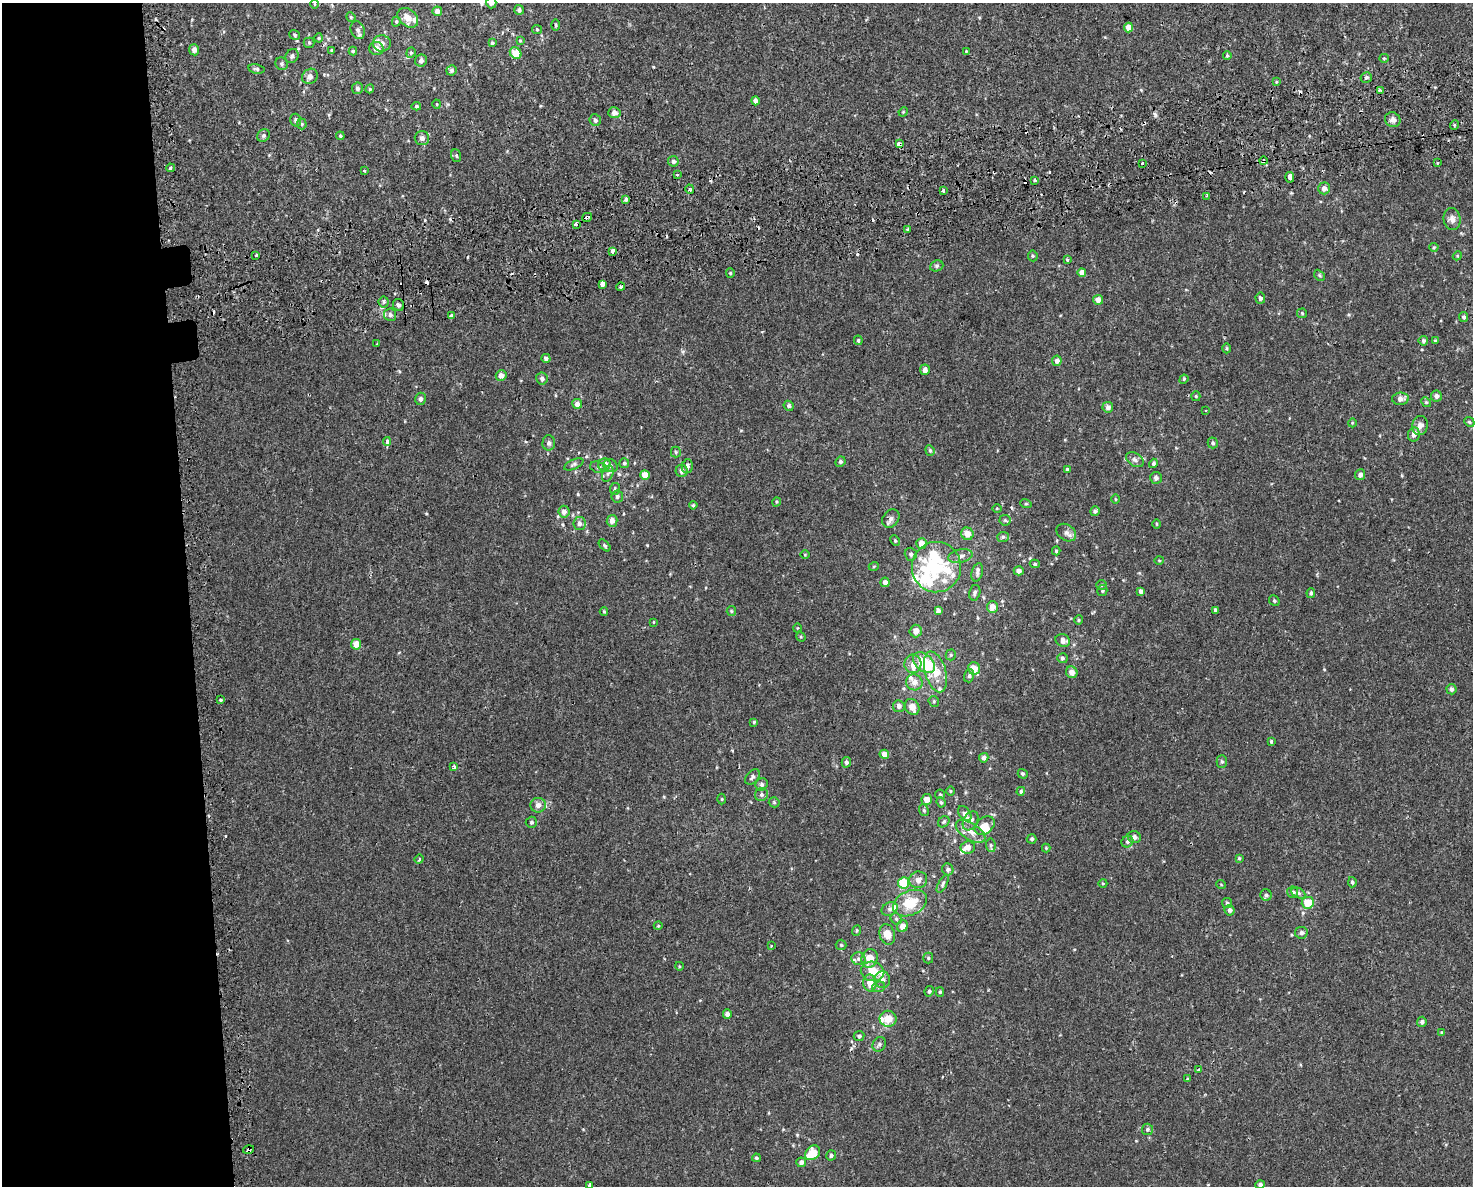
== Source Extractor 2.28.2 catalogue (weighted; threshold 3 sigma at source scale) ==
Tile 7 of 3 x 4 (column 1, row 3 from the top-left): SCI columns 94-1564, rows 1223-2406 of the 4556 x 4811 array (HDU 1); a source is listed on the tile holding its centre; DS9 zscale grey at full resolution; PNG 1475 x 1188 px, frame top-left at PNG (2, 3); each listed source drawn as its Kron ellipse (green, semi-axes under 4 px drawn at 4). Shown black and unused: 13% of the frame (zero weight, under 2 of 3 exposures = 3% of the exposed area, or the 3 px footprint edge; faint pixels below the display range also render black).
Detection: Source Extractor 2.28.2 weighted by HDU 2 'WHT'; one run over the whole footprint, this tile lists its part. Background 5.66e-04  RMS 0.0026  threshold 0.0117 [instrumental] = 3 sigma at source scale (4.5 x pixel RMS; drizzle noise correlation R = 1.50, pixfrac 1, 0.0396/0.0396 arcsec/px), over >= 5 px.
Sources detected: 323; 2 inside a brighter object's white glare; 20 cosmic-ray / hot-pixel residue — neither listed nor drawn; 21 inside a brighter listed object's ellipse — not listed separately; the other 280 listed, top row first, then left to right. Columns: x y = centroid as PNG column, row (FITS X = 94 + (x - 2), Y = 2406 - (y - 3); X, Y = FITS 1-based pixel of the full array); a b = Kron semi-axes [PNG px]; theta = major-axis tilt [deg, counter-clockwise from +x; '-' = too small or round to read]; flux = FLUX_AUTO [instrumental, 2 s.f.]
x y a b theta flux
491 3 5 5 - 0.99
314 4 5 3 - 0.21
519 10 5 4 - 0.72
437 11 5 4 - 1.3
351 17 5 4 - 0.28
408 18 11 8 -40 2.3
396 21 5 4 - 0.41
556 25 6 3 -89 0.29
1128 27 5 4 - 2.5
537 29 5 4 - 0.3
358 30 9 6 -70 0.82
295 35 5 4 - 0.43
319 38 4 4 - 0.27
520 40 4 3 - 0.23
309 43 5 5 - 0.32
382 43 9 8 - 1.5
492 43 4 4 - 0.39
376 48 7 6 - 1.6
194 50 5 5 - 1.3
331 50 3 3 - 0.29
353 51 4 4 - 0.29
966 51 4 4 - 0.2
411 53 5 4 - 0.34
516 53 6 5 - 4.2
1227 55 4 3 - 0.38
292 56 7 6 - 0.71
1384 58 5 4 - 0.29
421 61 6 6 - 0.79
282 64 6 6 - 0.63
256 69 8 4 -10 0.51
451 70 5 5 - 0.57
310 76 8 7 - 1.2
1366 77 5 5 - 0.62
1276 82 4 3 - 0.22
357 88 6 5 - 0.6
370 89 4 4 - 0.3
1380 90 4 3 - 0.55
755 101 4 4 - 1.1
437 104 4 4 - 0.23
416 106 5 4 - 0.39
903 112 5 4 - 0.23
614 113 6 5 - 1.4
296 120 6 5 - 0.62
595 120 6 5 - 0.72
1393 120 8 7 - 1.1
302 124 5 5 - 0.36
1454 125 5 3 - 0.26
264 135 7 5 45 0.63
340 136 4 4 - 0.37
422 138 7 7 - 0.9
899 144 4 3 - 21
456 156 6 5 - 0.42
673 161 5 5 - 0.74
1263 161 4 3 - 4
1438 162 3 2 - 0.24
1142 163 3 3 - 0.76
170 168 4 3 - 0.92
364 171 3 3 - 0.62
677 175 3 3 - 0.61
1290 177 5 3 - 5.9
1034 180 4 3 - 0.44
1324 188 6 6 - 1.4
690 189 5 3 - 0.64
943 191 4 3 - 2
1207 196 4 2 - 0.32
626 199 4 3 - 0.57
587 217 5 3 - 4.9
1452 219 11 8 -83 1.3
576 224 3 3 - 1.6
907 229 3 2 - 0.39
1434 247 4 4 - 0.29
613 251 3 3 - 5.5
256 255 3 3 - 0.9
1033 256 5 5 - 0.37
1457 256 4 3 - 0.22
1067 260 3 3 - 0.55
937 266 7 5 22 0.48
1082 272 4 4 - 1.7
730 273 5 4 - 0.31
1319 275 6 4 -46 0.38
602 284 3 3 - 47
621 287 4 3 - 0.95
1260 298 5 5 - 0.79
1098 300 5 5 - 1.7
384 302 5 5 - 0.56
398 305 6 5 - 0.82
1302 313 5 5 - 0.32
390 315 6 6 - 0.81
451 315 4 4 - 0.41
1464 317 5 4 - 0.55
858 340 5 4 - 0.38
1423 341 5 4 - 0.55
1435 341 4 3 - 0.27
377 343 3 2 - 0.25
1227 348 5 3 - 0.27
546 358 4 4 - 0.66
1057 361 5 5 - 1
925 370 5 5 - 1.2
501 376 5 5 - 1.5
542 379 6 5 - 0.84
1184 379 5 4 - 0.29
1196 396 5 4 - 0.3
1436 396 5 5 - 0.83
421 399 6 5 - 0.67
1400 399 8 6 4 1.3
1426 402 5 4 - 0.39
577 404 5 5 - 1.5
789 406 5 4 - 0.5
1108 407 5 5 - 0.91
1205 410 3 2 - 0.28
1469 422 5 4 - 0.34
1352 423 4 3 - 0.19
1420 425 10 8 75 1.7
1414 434 7 6 - 1.1
387 442 4 3 - 1.6
549 443 7 6 - 0.73
1213 443 5 5 - 0.51
930 450 5 4 - 0.37
676 452 5 5 - 0.4
1135 460 9 6 -33 0.95
840 462 5 5 - 0.48
624 463 5 5 - 0.45
1153 463 5 4 - 0.51
574 464 10 5 24 0.6
604 464 6 6 - 1.8
610 466 7 6 - 0.78
687 466 7 5 77 0.82
598 467 8 5 -16 0.66
1067 469 3 3 - 0.26
682 471 6 6 - 1.1
608 474 8 5 70 0.73
645 475 5 4 - 2.6
1360 475 5 5 - 0.89
1156 478 6 6 - 0.71
615 489 6 5 - 0.51
617 496 6 6 - 0.68
1115 499 4 3 - 0.23
776 502 4 3 - 0.25
1026 504 6 3 -17 0.26
693 505 4 4 - 0.33
997 508 4 3 - 0.22
1095 511 5 4 - 0.56
564 512 6 5 - 1.2
891 518 10 7 52 1
1005 520 5 5 - 0.37
612 521 6 5 - 1.5
579 524 6 6 - 0.94
1157 524 5 3 - 0.24
1066 533 10 8 -34 1.1
967 534 6 6 - 2.6
1003 537 6 5 - 0.62
895 541 5 4 - 0.35
921 543 5 5 - 2.5
605 545 7 4 -45 0.44
1056 551 4 4 - 0.34
911 554 6 6 - 0.66
805 555 5 3 - 0.2
960 556 12 6 12 1.3
1159 560 5 3 - 0.22
1035 564 5 4 - 0.41
874 566 5 3 - 0.23
936 567 25 24 - 17
1019 571 5 4 - 1.3
977 572 9 5 74 0.72
885 582 5 4 - 1.1
1102 585 5 4 - 0.39
1102 591 5 5 - 0.38
1141 591 4 4 - 0.85
975 593 8 5 77 0.56
1311 593 5 4 - 0.47
1274 601 6 5 - 0.38
992 607 6 5 - 1.8
938 610 4 4 - 0.92
1215 610 4 3 - 1.3
731 611 5 4 - 0.32
604 612 4 3 - 0.23
1079 620 4 4 - 0.28
653 622 4 2 - 0.16
797 628 4 3 - 0.18
916 631 6 6 - 1.7
801 637 5 4 - 0.28
1063 640 7 6 - 1.2
356 644 5 5 - 2.8
951 655 5 5 - 0.33
1062 658 5 5 - 0.5
924 663 12 8 -39 9.9
913 664 9 8 - 1.7
974 668 6 6 - 3.1
935 672 21 10 -74 5
1072 672 6 5 - 1.6
969 676 7 5 74 0.6
914 682 8 8 - 1.8
1451 689 5 5 - 0.63
221 700 3 3 - 1.1
934 701 6 5 - 0.36
899 706 6 6 - 1
912 707 8 7 - 2.3
754 722 4 4 - 0.34
1271 741 3 3 - 0.6
884 754 5 4 - 2
984 758 5 4 - 0.93
846 762 5 4 - 0.73
1222 762 6 5 - 0.47
454 767 3 3 - 1.4
1023 774 5 4 - 0.45
752 777 9 5 48 0.69
762 784 6 6 - 0.58
950 791 4 3 - 0.22
1021 791 4 4 - 0.41
940 794 5 4 - 0.31
761 795 7 6 - 0.71
722 799 5 3 - 0.23
927 800 5 5 - 2.2
774 802 5 5 - 0.34
941 802 5 4 - 0.41
538 805 7 7 - 1.6
924 810 6 4 -68 0.35
965 814 8 5 -54 1.2
971 821 10 7 60 1.3
531 822 5 5 - 0.5
944 822 6 5 - 0.46
985 826 11 8 40 2.6
971 831 16 8 -32 2.3
1134 837 7 6 - 0.79
1032 839 5 4 - 0.46
1127 842 6 5 - 0.6
991 845 7 5 -83 0.47
968 847 7 6 - 1.5
1046 848 4 4 - 0.24
1239 858 4 4 - 0.3
419 859 5 3 - 0.29
948 869 6 5 - 0.65
918 880 9 8 - 1.4
1352 882 5 4 - 0.42
904 883 5 5 - 8.1
1103 883 4 3 - 0.21
943 884 10 4 62 0.52
1221 884 5 3 - 0.21
1293 892 6 5 - 0.91
1298 893 7 5 -27 0.54
1266 895 6 5 - 0.48
910 903 18 12 24 6.4
1227 903 5 5 - 0.36
1308 903 6 6 - 5.5
890 909 8 6 28 0.87
1230 910 5 5 - 0.78
896 919 6 5 - 0.45
658 926 4 3 - 0.19
902 926 6 5 - 1.9
856 931 5 3 - 0.26
1301 933 6 6 - 0.71
887 934 10 7 -74 2.5
841 945 5 5 - 0.36
772 946 3 2 - 0.29
869 958 9 8 - 3.4
928 958 5 5 - 0.33
858 959 7 6 - 0.7
679 966 4 3 - 0.22
872 971 12 9 -13 4.2
882 980 8 8 - 1.4
870 983 8 7 - 2.4
879 987 6 5 - 0.49
929 991 5 4 - 0.47
940 992 5 4 - 0.31
727 1014 4 4 - 1
888 1019 8 8 - 3.2
1422 1022 5 5 - 0.66
1442 1033 3 3 - 0.66
859 1036 5 5 - 0.55
879 1044 7 6 - 0.69
1199 1070 3 3 - 3
1187 1079 3 3 - 0.44
1147 1129 5 5 - 0.5
249 1149 5 4 - 0.38
813 1153 8 6 42 5.1
831 1155 5 5 - 0.53
756 1158 4 4 - 0.41
801 1162 5 5 - 0.78
590 1185 3 3 - 8.4
1260 1185 5 4 - 0.59
Overlapping masked pixels (flux is a lower limit): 4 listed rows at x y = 899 144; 1263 161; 587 217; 249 1149
Isophote crosses this tile's border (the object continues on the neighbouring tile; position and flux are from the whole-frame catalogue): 2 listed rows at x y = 491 3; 590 1185